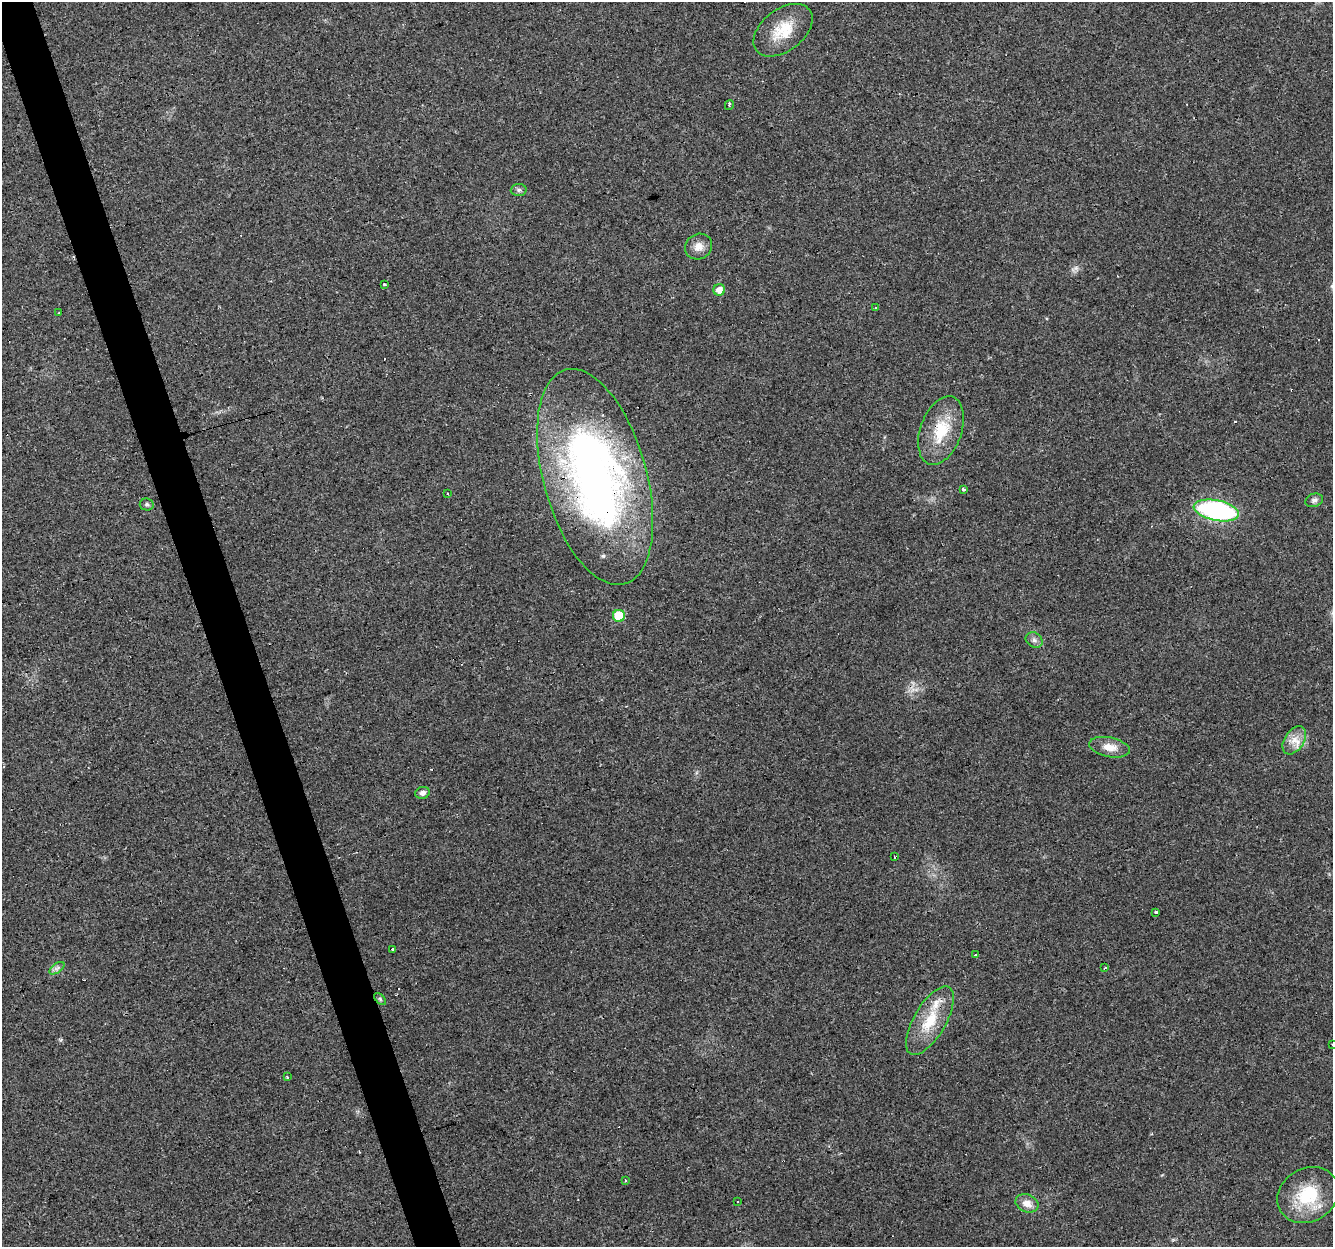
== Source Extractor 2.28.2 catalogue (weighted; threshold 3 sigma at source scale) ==
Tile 11 of 4 x 4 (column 3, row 3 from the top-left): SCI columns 2664-3994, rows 1302-2546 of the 5326 x 5145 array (HDU 1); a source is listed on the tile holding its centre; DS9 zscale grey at full resolution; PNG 1335 x 1249 px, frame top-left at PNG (2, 2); each listed source drawn as its Kron ellipse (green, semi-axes under 4 px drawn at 4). Shown black and unused: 3% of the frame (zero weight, under 3 of 4 exposures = <1% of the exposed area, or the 3 px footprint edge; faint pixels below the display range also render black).
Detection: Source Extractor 2.28.2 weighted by HDU 2 'WHT'; one run over the whole footprint, this tile lists its part. Background 0.0435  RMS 0.0038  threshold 0.0171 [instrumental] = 3 sigma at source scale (4.5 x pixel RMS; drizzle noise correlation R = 1.50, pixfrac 1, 0.0396/0.0396 arcsec/px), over >= 5 px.
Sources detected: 45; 1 too faint to see at this stretch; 8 cosmic-ray / hot-pixel residue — neither listed nor drawn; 2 inside a brighter listed object's ellipse — not listed separately; the other 34 listed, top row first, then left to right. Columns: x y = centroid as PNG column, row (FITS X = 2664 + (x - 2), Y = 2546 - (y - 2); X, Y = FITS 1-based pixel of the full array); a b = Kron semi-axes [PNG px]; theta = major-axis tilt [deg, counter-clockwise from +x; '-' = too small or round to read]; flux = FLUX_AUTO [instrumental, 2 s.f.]
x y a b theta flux
783 30 33 21 38 13
729 105 5 2 - 0.88
519 190 8 6 4 0.95
698 247 14 12 30 3.5
384 284 3 3 - 4.1
719 290 6 5 - 3
876 308 3 2 - 0.24
59 313 2 2 - 0.37
941 431 36 20 70 15
595 477 111 51 -74 220
963 489 3 3 - 1.4
448 494 3 2 - 0.37
1314 500 9 6 18 1.1
147 504 7 6 - 0.84
1216 510 23 10 -11 67
619 616 6 6 - 17
1034 640 9 7 -32 1.4
1294 740 15 9 58 4.2
1109 747 20 9 -11 4.7
422 793 7 6 - 1.6
894 857 3 2 - 0.46
1156 912 3 3 - 1.6
392 949 3 3 - 1.3
976 955 3 2 - 2.1
57 968 9 4 37 1.1
1105 968 4 2 - 0.61
380 999 7 4 -46 0.63
930 1021 38 16 60 13
1332 1044 2 2 - 0.28
287 1077 3 2 - 0.37
626 1180 3 3 - 0.54
1308 1195 32 26 31 20
737 1202 3 3 - 1.4
1027 1203 12 8 -21 3.5
Overlapping masked pixels (flux is a lower limit): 2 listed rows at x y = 941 431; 595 477
Isophote crosses this tile's border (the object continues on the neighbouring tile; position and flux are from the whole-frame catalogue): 1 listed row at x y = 1332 1044